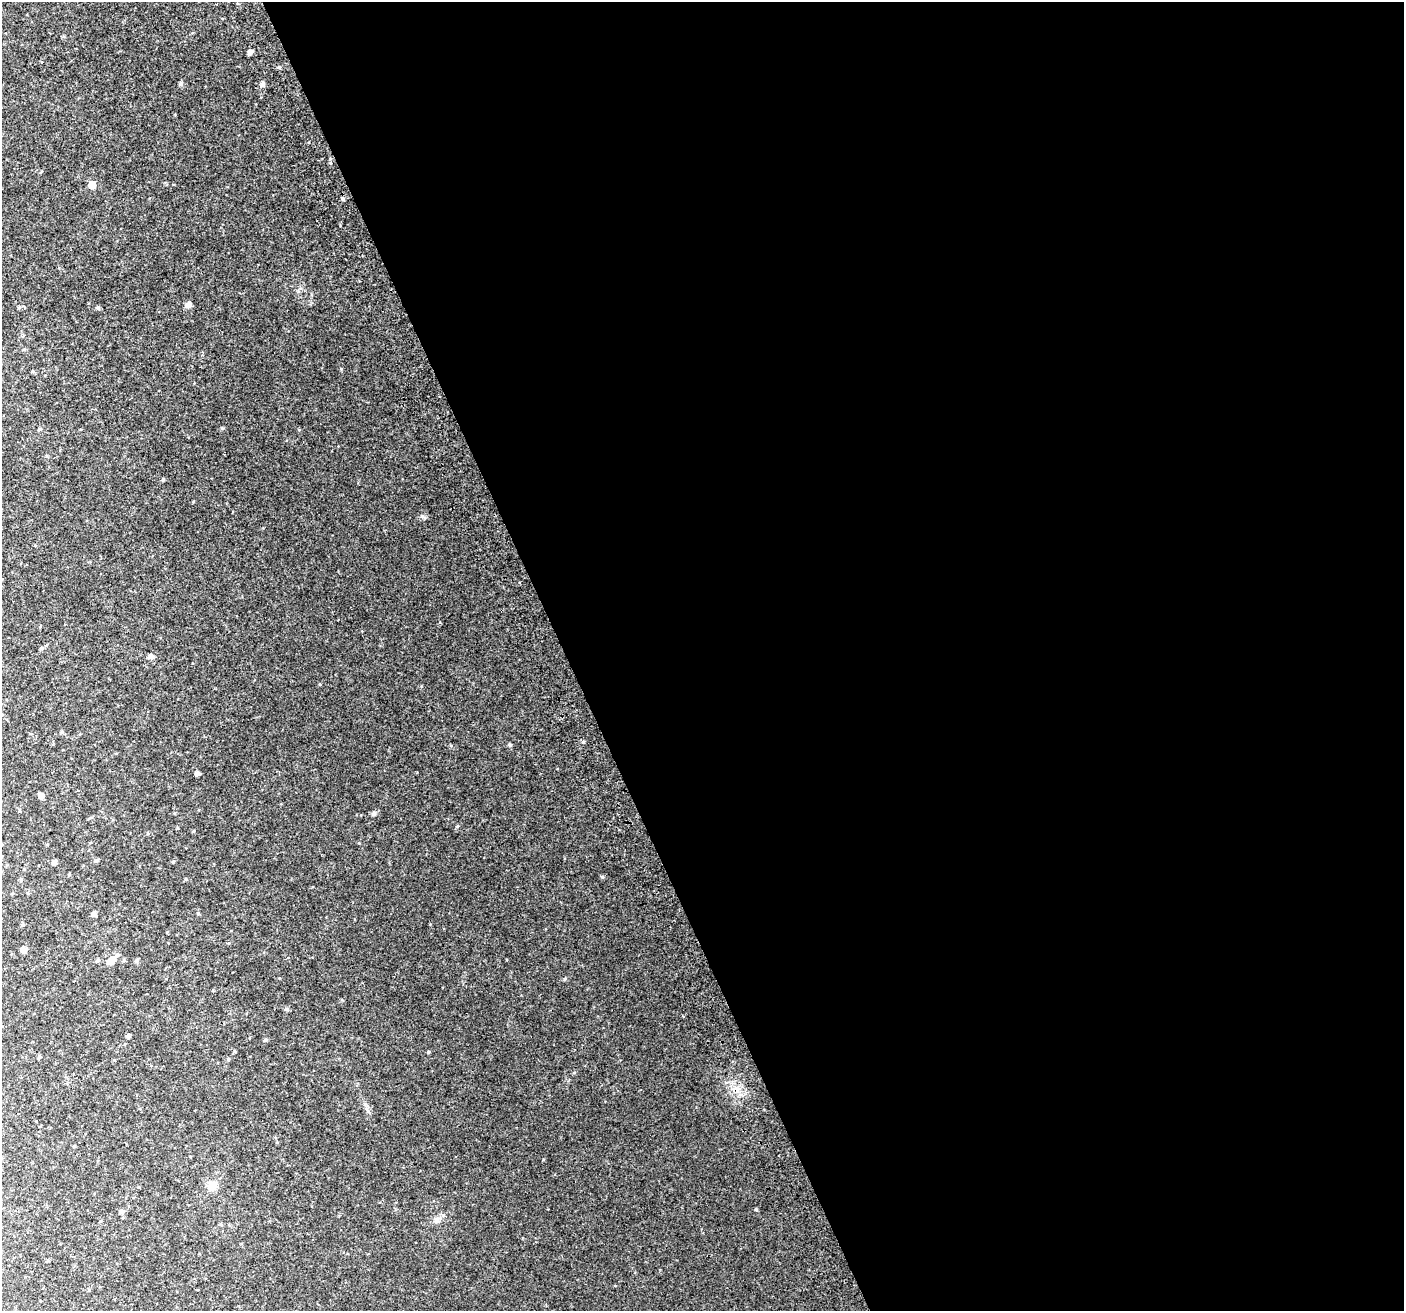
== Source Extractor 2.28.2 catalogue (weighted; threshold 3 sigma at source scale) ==
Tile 8 of 4 x 4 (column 4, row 2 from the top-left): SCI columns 4248-5649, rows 2776-4084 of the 5688 x 5494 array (HDU 1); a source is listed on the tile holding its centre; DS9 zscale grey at full resolution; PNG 1406 x 1313 px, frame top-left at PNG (2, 2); no overlay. Shown black and unused: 60% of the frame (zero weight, under 2 of 3 exposures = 2% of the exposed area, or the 3 px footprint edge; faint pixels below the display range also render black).
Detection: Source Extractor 2.28.2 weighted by HDU 2 'WHT'; one run over the whole footprint, this tile lists its part. Background 0.0503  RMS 0.012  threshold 0.0519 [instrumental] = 3 sigma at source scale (4.5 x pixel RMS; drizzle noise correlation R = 1.50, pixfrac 1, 0.0396/0.0396 arcsec/px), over >= 5 px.
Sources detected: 45; all 45 listed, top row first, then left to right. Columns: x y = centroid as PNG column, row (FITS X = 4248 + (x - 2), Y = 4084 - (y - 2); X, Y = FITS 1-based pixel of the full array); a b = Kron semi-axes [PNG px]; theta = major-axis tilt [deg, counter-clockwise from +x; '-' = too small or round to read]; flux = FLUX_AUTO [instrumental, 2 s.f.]
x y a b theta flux
250 52 5 4 - 4.2
279 67 5 4 - 1.7
181 83 5 5 - 2.4
262 84 6 5 - 2.9
330 163 5 3 - 1.4
92 185 5 5 - 15
342 198 4 3 - 7.1
188 305 7 6 - 4.5
19 307 5 5 - 1.3
98 308 5 4 - 1.8
40 429 5 4 - 1.2
163 479 4 3 - 1.4
423 517 10 4 -36 1.7
41 648 5 4 - 1.6
150 656 5 5 - 4.4
319 684 4 3 - 0.8
583 742 5 4 - 1.4
510 745 5 4 - 1.7
197 773 5 4 - 3.5
41 796 5 4 - 5.9
374 814 6 5 - 2.4
457 826 5 4 - 1.1
97 860 5 4 - 1.6
54 862 5 4 - 3.5
173 862 5 3 - 1.1
602 877 5 3 - 1.2
186 879 4 4 - 1.1
94 914 4 4 - 3.6
24 949 5 5 - 5.8
112 960 8 6 41 12
124 960 5 4 - 1.4
136 961 5 4 - 2
564 979 5 4 - 1.4
286 1009 5 4 - 1.5
128 1036 4 4 - 2.1
266 1040 5 4 - 1.4
235 1052 5 3 - 0.87
429 1052 4 3 - 1.3
39 1057 5 4 - 1.5
228 1059 5 4 - 1.3
74 1146 4 3 - 0.91
212 1185 12 11 - 11
756 1209 4 3 - 0.99
122 1211 7 5 27 2.5
437 1220 10 7 68 4.6
Unlisted compact peaks at least as high as the median listed source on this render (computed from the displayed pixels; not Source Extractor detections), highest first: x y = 341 369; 421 686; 340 225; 543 1159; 221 428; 194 831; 198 913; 342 1000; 193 502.